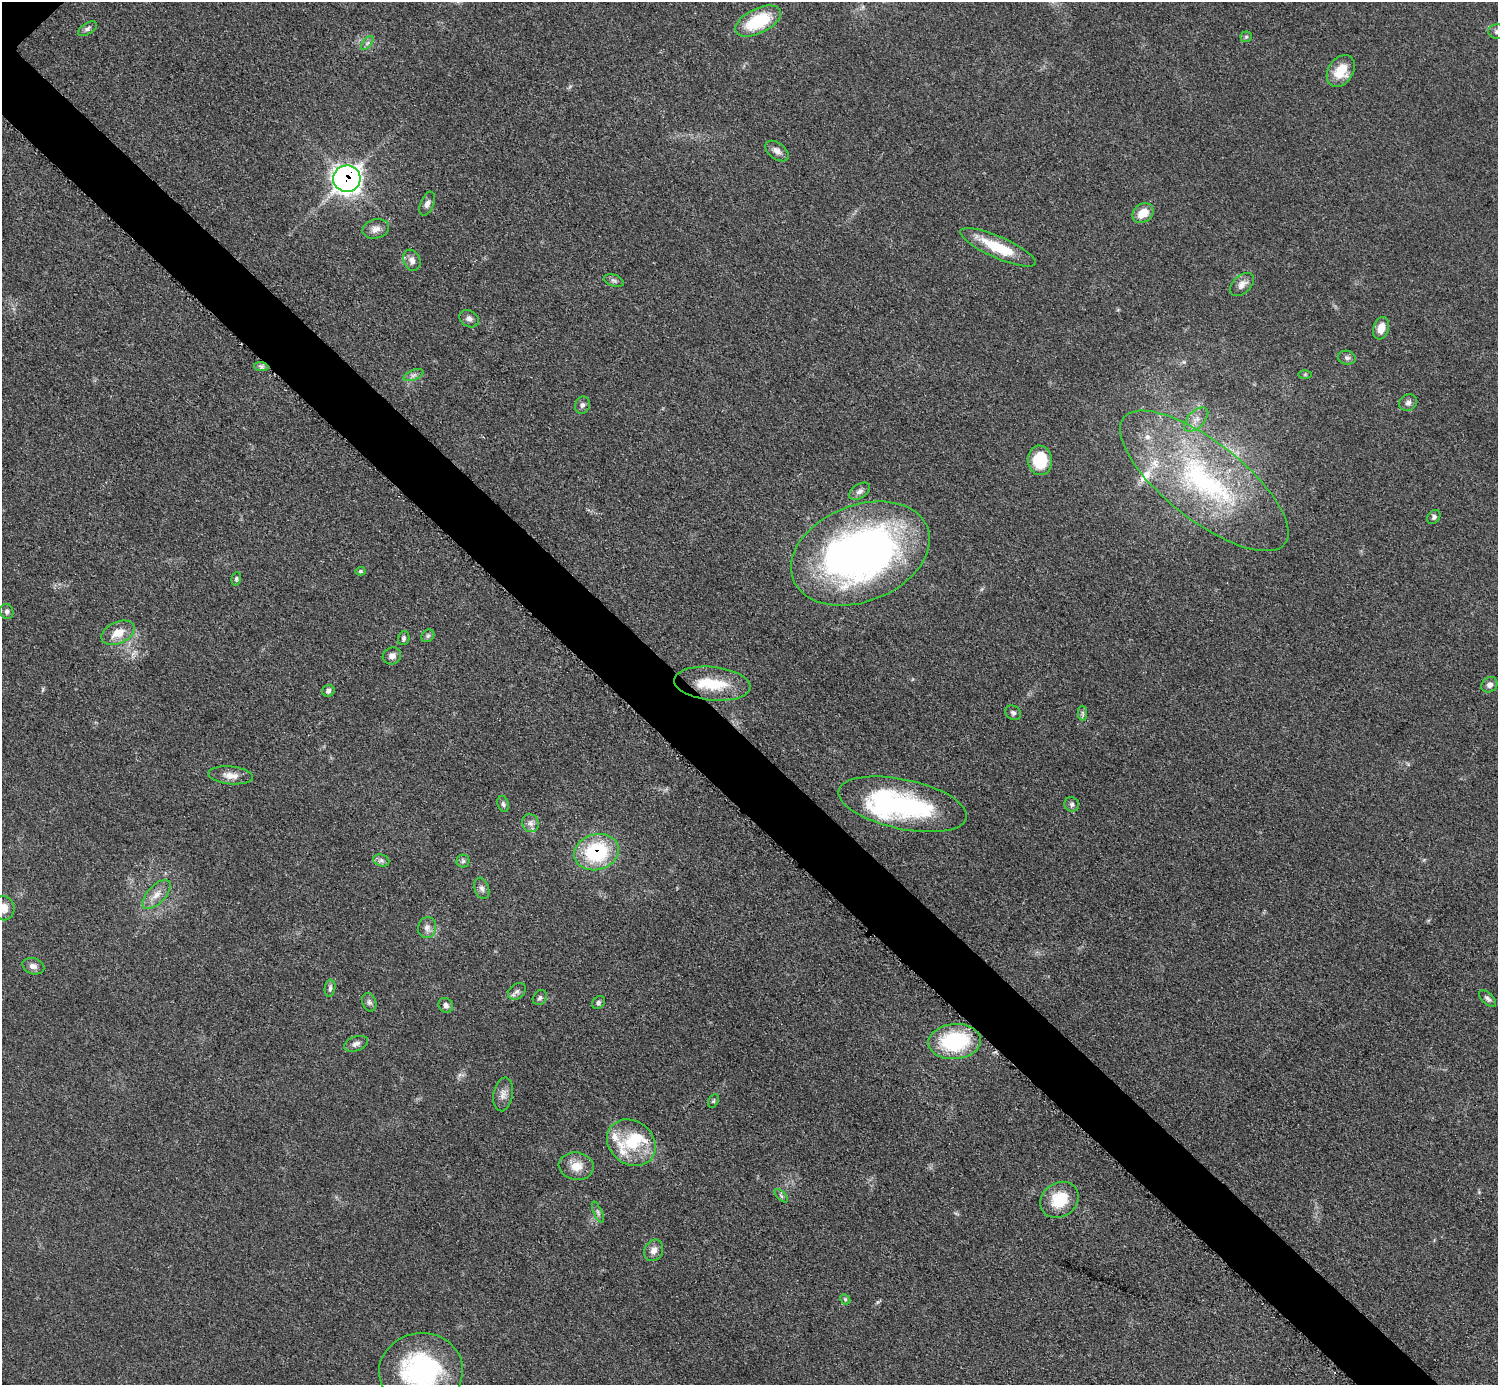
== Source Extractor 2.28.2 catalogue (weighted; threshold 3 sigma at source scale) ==
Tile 6 of 4 x 4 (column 2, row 2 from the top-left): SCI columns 1502-2997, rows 3069-4451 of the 5993 x 5993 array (HDU 1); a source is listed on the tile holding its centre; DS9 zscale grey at full resolution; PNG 1500 x 1387 px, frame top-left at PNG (2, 2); each listed source drawn as its Kron ellipse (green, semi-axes under 4 px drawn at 4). Shown black and unused: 5% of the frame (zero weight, under 3 of 5 exposures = <1% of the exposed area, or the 3 px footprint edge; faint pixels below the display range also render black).
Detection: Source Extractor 2.28.2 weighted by HDU 2 'WHT'; one run over the whole footprint, this tile lists its part. Background 0.0503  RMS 0.0062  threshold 0.0278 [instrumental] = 3 sigma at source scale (4.5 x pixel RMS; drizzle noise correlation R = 1.50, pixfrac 1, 0.05/0.05 arcsec/px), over >= 5 px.
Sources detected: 81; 2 inside a brighter object's white glare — neither listed nor drawn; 6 inside a brighter listed object's ellipse — not listed separately; the other 73 listed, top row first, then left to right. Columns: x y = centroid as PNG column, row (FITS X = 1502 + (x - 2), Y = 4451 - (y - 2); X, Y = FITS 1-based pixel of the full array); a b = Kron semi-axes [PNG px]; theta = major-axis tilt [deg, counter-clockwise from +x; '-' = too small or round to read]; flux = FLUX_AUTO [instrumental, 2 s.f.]
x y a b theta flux
758 21 24 12 26 32
87 29 10 5 31 1.8
1497 31 9 7 2 2.2
1246 37 5 5 - 0.93
367 43 8 4 53 1.5
1341 71 17 12 56 14
777 151 13 8 -37 3.7
347 179 13 13 - 340
427 204 13 6 67 2.7
1143 213 11 9 33 9.6
376 229 13 9 14 4.3
998 247 41 10 -24 23
412 260 11 8 -69 3.4
614 281 10 5 -19 1.7
1242 284 14 9 41 4.2
469 319 10 8 -32 2.6
1381 328 11 7 72 6.6
1347 358 9 7 -11 2
261 366 7 4 -2 1.6
1305 374 6 4 0 0.87
413 375 10 5 21 2.1
1408 403 9 8 - 2.4
582 405 9 7 73 2
1196 419 15 8 45 4.9
1040 460 15 12 -82 24
1204 481 102 39 -38 140
859 491 11 7 33 2.7
1434 517 7 5 55 1.6
860 553 72 48 22 320
360 571 5 4 - 1.1
236 579 7 4 80 1.2
7 612 8 6 -71 1.9
118 633 17 10 25 9.9
428 636 7 5 44 1.3
404 638 7 5 67 1.3
392 656 9 8 - 3.4
712 684 38 16 -6 24
1489 685 8 7 - 2.8
328 691 6 5 - 2
1013 713 8 6 -32 1.8
1082 713 7 4 -89 1.5
231 775 22 9 -6 6.2
503 804 8 5 -72 1.5
903 804 65 25 -12 95
1072 804 7 7 - 1.8
530 823 9 8 - 3
596 852 23 18 15 48
381 860 8 6 -18 1.9
463 861 6 6 - 1.3
482 888 11 7 -72 2.3
156 894 18 9 45 6.2
4 908 12 11 - 6.3
427 928 10 9 - 3.4
33 966 11 8 -17 3.3
330 988 8 5 81 1.7
517 991 10 7 41 2.4
540 998 8 6 54 1.6
1488 999 11 5 -44 1.9
369 1002 9 6 -69 2
598 1002 7 5 46 1.5
446 1005 8 7 - 2
955 1041 26 17 4 50
356 1044 12 7 19 2.8
503 1094 17 10 80 4.6
713 1101 7 4 61 1
631 1143 26 21 -38 26
576 1166 17 13 -8 9.2
781 1196 8 3 -45 1
1059 1200 20 17 37 20
598 1212 11 4 -66 1.5
654 1250 11 9 62 4.3
845 1299 6 4 -46 0.98
421 1371 42 38 8 99
Overlapping masked pixels (flux is a lower limit): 2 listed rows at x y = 347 179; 596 852
Isophote crosses this tile's border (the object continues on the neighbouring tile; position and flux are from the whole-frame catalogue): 3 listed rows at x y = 1497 31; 4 908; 421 1371